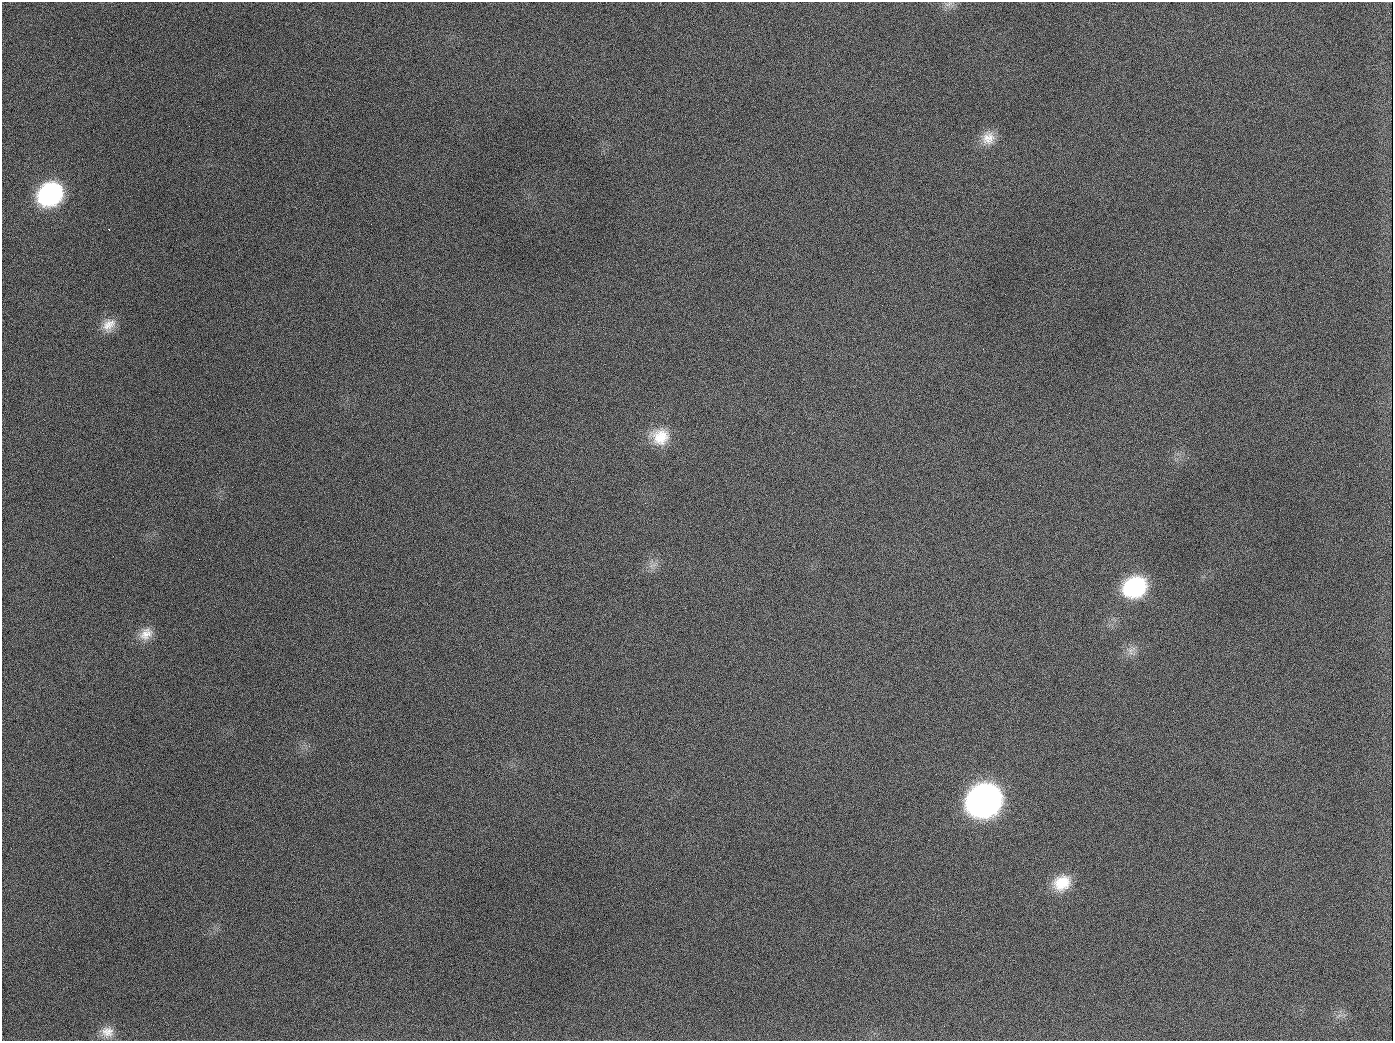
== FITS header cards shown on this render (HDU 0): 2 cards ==
NAXIS1  =                 1391
NAXIS2  =                 1039

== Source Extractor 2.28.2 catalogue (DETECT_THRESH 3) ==
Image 1391 x 1039 px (HDU 0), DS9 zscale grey, 1 PNG px = 1 image px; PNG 1395 x 1043 px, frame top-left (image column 1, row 1039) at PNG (2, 2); no overlay
Background 1890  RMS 79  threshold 237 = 3 sigma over >= 5 px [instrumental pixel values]
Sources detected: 16; all 16 listed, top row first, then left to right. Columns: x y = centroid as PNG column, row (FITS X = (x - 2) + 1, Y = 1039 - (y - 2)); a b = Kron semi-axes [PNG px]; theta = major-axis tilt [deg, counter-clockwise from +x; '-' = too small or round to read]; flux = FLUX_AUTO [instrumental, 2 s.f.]
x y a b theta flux
948 4 12 6 16 2.3e+04
189 126 2 2 - 6.1e+03
988 138 19 17 56 8.9e+04
50 194 23 19 37 7.3e+05
109 230 3 2 - 5.4e+03
109 325 20 14 47 7.6e+04
654 407 2 2 - 3.6e+03
660 437 23 21 4 1.5e+05
652 565 12 4 19 2.0e+04
1135 587 23 19 26 4.7e+05
146 634 20 14 42 7.4e+04
1131 650 16 10 50 4.3e+04
984 800 23 20 30 3.3e+06
1062 883 22 18 25 1.4e+05
944 1026 3 2 - 4.1e+03
107 1032 17 15 -11 6.8e+04